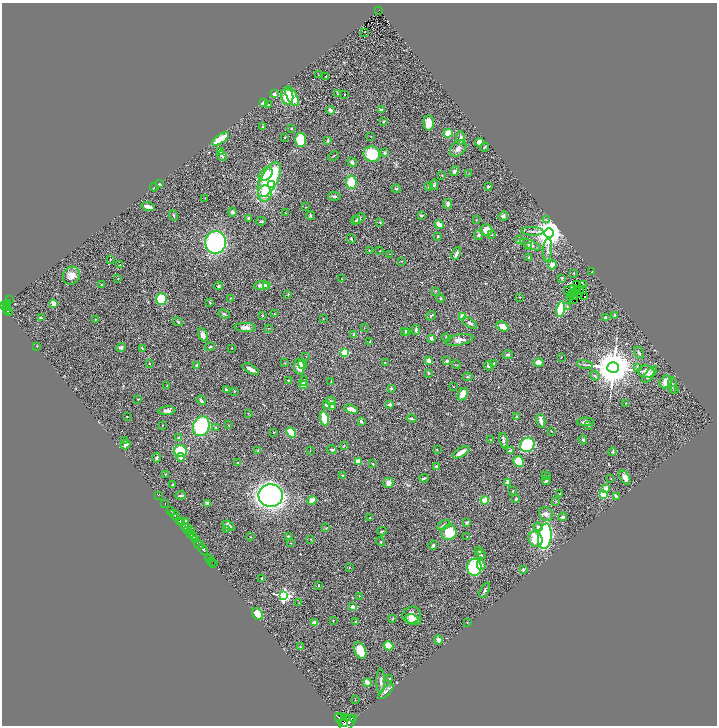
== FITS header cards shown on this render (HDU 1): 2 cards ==
NAXIS1  =                 1429
NAXIS2  =                 1447

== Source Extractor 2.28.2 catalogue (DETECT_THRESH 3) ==
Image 1429 x 1447 px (HDU 1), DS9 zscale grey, zoomed out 1/2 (1 PNG px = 2 x 2 image px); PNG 719 x 728 px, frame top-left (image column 1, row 1446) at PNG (2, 3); each listed source drawn as its Kron ellipse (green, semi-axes under 4 px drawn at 4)
Background 0.695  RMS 0.094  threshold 0.281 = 3 sigma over >= 5 px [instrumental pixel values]
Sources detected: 381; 40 cannot appear on this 1/2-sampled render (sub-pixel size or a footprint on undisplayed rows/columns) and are neither listed nor drawn; the other 341 listed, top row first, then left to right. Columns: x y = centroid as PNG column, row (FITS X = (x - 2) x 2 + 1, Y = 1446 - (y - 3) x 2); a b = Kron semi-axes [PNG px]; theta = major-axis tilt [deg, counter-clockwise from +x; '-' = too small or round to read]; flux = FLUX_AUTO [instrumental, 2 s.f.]
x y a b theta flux
379 11 3 2 - 58
365 32 2 1 - 18
318 75 2 2 - 8.7
326 77 3 2 - 10
274 94 3 2 - 100
337 94 3 2 - 10
345 95 2 1 - 11
292 96 11 5 -60 370
287 97 8 6 -81 320
263 103 4 4 - 58
268 105 3 2 - 27
330 110 4 3 - 64
381 110 2 2 - 110
383 121 2 2 - 15
429 123 7 5 -87 250
263 127 4 3 - 18
291 128 2 2 - 15
448 133 4 4 - 270
371 136 2 1 - 5
285 137 2 2 - 14
461 138 7 3 -89 55
220 139 10 3 35 460
300 140 7 5 87 390
328 141 4 3 - 15
479 142 4 3 - 260
484 147 5 3 - 17
458 148 9 6 45 88
220 151 4 3 - 32
385 153 4 3 - 34
372 154 8 7 - 670
222 156 5 3 - 28
333 156 6 2 28 15
352 162 5 3 - 46
454 171 5 4 - 51
469 173 3 2 - 8
266 174 8 5 43 160
442 175 3 2 - 8.8
269 179 19 8 63 1900
351 182 7 5 -83 310
159 184 4 3 - 15
272 184 4 3 - 85
434 185 5 3 - 22
154 187 4 2 - 13
428 187 3 2 - 7.5
488 187 2 2 - 38
396 189 5 3 - 21
265 193 8 7 - 220
334 196 6 3 -2 29
205 198 2 2 - 5.8
448 204 5 3 - 70
148 207 7 3 -15 110
306 207 3 2 - 8.5
232 212 4 4 - 26
286 213 3 2 - 8.9
174 215 5 3 - 22
421 215 2 2 - 28
310 216 4 3 - 23
503 216 5 4 - 35
249 219 4 3 - 31
359 219 7 4 31 45
355 220 4 3 - 16
476 220 2 2 - 9.6
546 220 3 3 - 17
261 221 5 3 - 20
379 222 4 3 - 14
439 225 4 3 - 130
486 230 6 6 - 170
532 231 11 2 -3 43
549 233 5 5 - 28000
478 235 5 4 - 32
491 235 3 2 - 10
438 236 3 3 - 13
351 239 5 3 - 16
520 240 3 2 - 30
216 242 11 10 - 2300
530 245 11 4 -23 70
528 247 3 3 - 9.7
369 250 3 2 - 11
547 250 12 3 85 41
380 251 2 2 - 6.4
389 254 2 1 - 4
456 254 7 3 67 47
529 257 2 2 - 19
110 260 3 2 - 9.6
401 261 2 2 - 9.3
120 265 3 2 - 8.8
552 265 4 4 - 100
592 272 2 1 - 5.1
574 273 3 2 - 12
71 276 9 8 - 150
118 278 3 2 - 8.6
562 278 3 2 - 19
342 279 2 1 - 4.3
577 284 2 1 - 8
101 285 2 2 - 26
262 285 8 3 6 110
584 285 2 1 - 540
219 286 4 3 - 23
266 286 4 3 - 57
574 289 3 2 - 8.5
577 289 2 1 - 5.8
568 290 2 1 - 0.47
582 290 2 1 - 0.053
435 291 3 2 - 10
575 292 4 1 - 11
579 292 6 1 75 0.68
288 294 3 2 - 9.7
572 295 2 1 - 1.8
574 296 2 1 - 8.7
584 296 3 2 - 7.2
520 297 3 2 - 6.5
230 298 3 2 - 8.9
441 298 4 3 - 23
570 298 2 1 - 2.4
161 299 6 5 - 500
574 299 4 1 - 8
10 300 2 1 - 19
210 302 4 2 - 12
8 303 4 3 - 300
54 304 4 3 - 140
6 305 2 1 - 250
4 306 3 2 - 380
567 306 4 3 - 19
8 307 3 1 - 54
6 309 2 1 - 180
560 309 8 3 79 850
8 312 4 2 - 130
224 314 6 3 -18 21
274 314 3 2 - 9.7
614 315 3 3 - 15
262 316 3 3 - 11
431 316 5 3 - 23
463 316 4 3 - 200
606 317 3 3 - 46
41 318 3 3 - 32
323 319 4 1 - 6.5
95 320 3 2 - 14
178 322 5 3 - 19
470 323 8 3 -31 45
245 327 11 4 -2 86
502 327 6 4 -31 140
269 328 3 1 - 6.8
364 328 2 1 - 5.9
416 330 5 3 - 40
405 331 2 2 - 220
408 332 2 2 - 17
203 334 7 4 -69 74
354 334 3 2 - 13
431 338 4 3 - 46
446 338 4 2 - 18
459 340 14 5 11 110
370 342 3 2 - 17
37 346 3 2 - 7.7
121 347 5 4 - 31
210 347 5 3 - 17
142 348 3 2 - 10
232 348 2 2 - 6.9
345 352 3 3 - 720
639 353 6 3 -62 26
508 355 5 3 - 27
306 356 2 2 - 11
561 357 2 1 - 6.4
429 361 4 3 - 95
447 361 4 4 - 27
538 362 5 4 - 98
149 363 4 2 - 8.5
285 363 3 2 - 11
385 363 3 2 - 11
494 363 3 3 - 20
302 364 5 4 - 35
585 364 8 2 -12 29
197 365 4 3 - 20
456 365 4 2 - 9.5
488 366 5 4 - 30
299 367 8 5 -79 170
638 367 4 3 - 19
613 368 6 5 - 62000
251 369 9 3 -31 99
646 371 8 6 -10 140
428 373 4 3 - 17
650 375 10 4 50 100
595 376 5 3 - 26
468 377 4 2 - 15
288 380 4 3 - 18
304 381 5 3 - 41
331 382 3 3 - 9.8
666 382 7 5 55 140
167 385 3 2 - 7.1
303 385 4 4 - 130
672 385 8 3 -86 27
454 387 2 2 - 11
391 388 2 2 - 58
226 390 4 2 - 17
674 390 4 3 - 18
234 391 3 3 - 10
463 394 7 4 57 97
138 399 2 2 - 19
201 400 5 2 - 33
331 401 5 3 - 18
626 403 2 1 - 5.7
327 404 4 3 - 80
390 404 2 2 - 160
332 406 3 3 - 27
351 409 7 3 -20 110
167 411 8 4 5 63
248 413 2 2 - 5.1
127 416 2 2 - 7.4
517 416 3 2 - 25
324 419 7 3 -78 430
412 419 5 2 - 23
361 421 4 3 - 33
541 421 7 3 -76 140
585 422 8 4 0 50
162 425 2 2 - 5.7
228 425 2 2 - 9.8
589 425 3 3 - 17
201 426 10 8 72 1200
216 428 3 3 - 25
551 431 3 2 - 11
274 432 2 2 - 12
291 432 5 3 - 320
179 438 3 3 - 54
490 440 2 2 - 18
583 440 5 4 - 26
125 441 3 3 - 12
503 441 8 3 -77 43
126 445 5 3 - 39
344 445 3 2 - 11
527 445 7 6 - 1000
332 450 5 3 - 29
437 450 3 1 - 7.4
180 451 6 6 - 500
258 451 3 3 - 14
310 451 2 2 - 5.5
510 451 2 2 - 95
612 451 4 4 - 29
461 452 9 3 32 130
157 457 5 3 - 26
181 457 4 3 - 48
519 461 6 5 - 350
238 462 3 3 - 7.5
358 462 4 3 - 230
373 464 2 2 - 27
436 466 3 2 - 30
165 474 3 2 - 12
343 475 2 2 - 67
546 476 4 2 - 16
424 478 5 2 - 22
611 478 3 2 - 7.1
625 478 8 4 -59 110
546 481 4 3 - 27
508 482 2 2 - 240
388 483 5 5 - 78
173 485 2 2 - 31
606 488 2 2 - 160
513 491 2 2 - 14
560 494 3 3 - 10
158 495 3 1 - 19
181 495 5 2 - 32
604 495 4 3 - 320
271 496 12 11 - 6300
616 496 3 2 - 57
516 499 3 2 - 23
312 500 5 4 - 130
485 500 4 4 - 220
556 501 3 2 - 13
165 503 2 1 - 75
208 504 3 3 - 78
171 510 3 2 - 160
546 514 7 6 - 78
174 515 5 3 - 1200
562 517 4 3 - 33
177 518 2 2 - 370
369 518 2 1 - 8.5
180 521 2 2 - 850
185 521 3 3 - 30
181 523 4 3 - 2100
467 523 3 3 - 21
444 525 7 4 26 49
228 526 7 4 -32 48
538 527 5 4 - 76
186 528 4 3 - 940
326 528 3 2 - 12
226 529 3 2 - 9.1
191 530 2 1 - 110
187 531 3 2 - 300
382 531 5 3 - 16
449 532 8 7 - 440
191 535 3 2 - 590
288 536 3 2 - 8.8
545 536 13 6 83 1800
194 537 3 2 - 560
250 537 2 1 - 5.7
467 537 2 2 - 8.2
195 539 3 2 - 370
311 539 3 2 - 6.4
535 539 8 6 -57 440
380 542 5 3 - 20
290 543 3 2 - 6.2
198 544 5 2 - 1200
433 545 5 3 - 29
203 549 6 2 -56 1000
479 551 3 3 - 21
481 554 5 3 - 32
208 557 2 1 - 24
210 559 3 1 - 19
212 561 2 1 - 16
214 564 2 1 - 23
481 565 5 4 - 57
474 567 8 7 - 1100
349 568 2 2 - 7.4
523 570 4 3 - 20
262 579 2 2 - 37
318 585 3 2 - 9.3
485 590 8 3 63 37
284 595 4 4 - 3700
359 596 2 2 - 5.8
299 603 3 2 - 7.1
353 607 4 3 - 83
257 614 6 4 -55 250
411 615 9 8 - 110
392 619 3 2 - 7.6
413 620 8 5 -18 160
333 621 2 2 - 6.4
356 622 3 3 - 15
467 622 2 2 - 5.9
314 623 3 3 - 100
438 640 5 3 - 49
388 646 5 4 - 300
300 647 3 2 - 9.4
360 650 9 5 -67 270
390 679 3 2 - 14
381 681 12 3 90 43
367 683 4 3 - 130
386 691 10 3 44 46
355 700 2 2 - 6.8
339 717 4 2 - 1200
346 718 3 2 - 540
353 718 3 1 - 510
341 720 8 5 -51 2600
347 722 9 6 43 4600
At the frame edge (FLAGS 8, measured only in part): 1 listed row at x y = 347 722
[40 sub-pixel or undisplayed-footprint detections neither listed nor drawn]